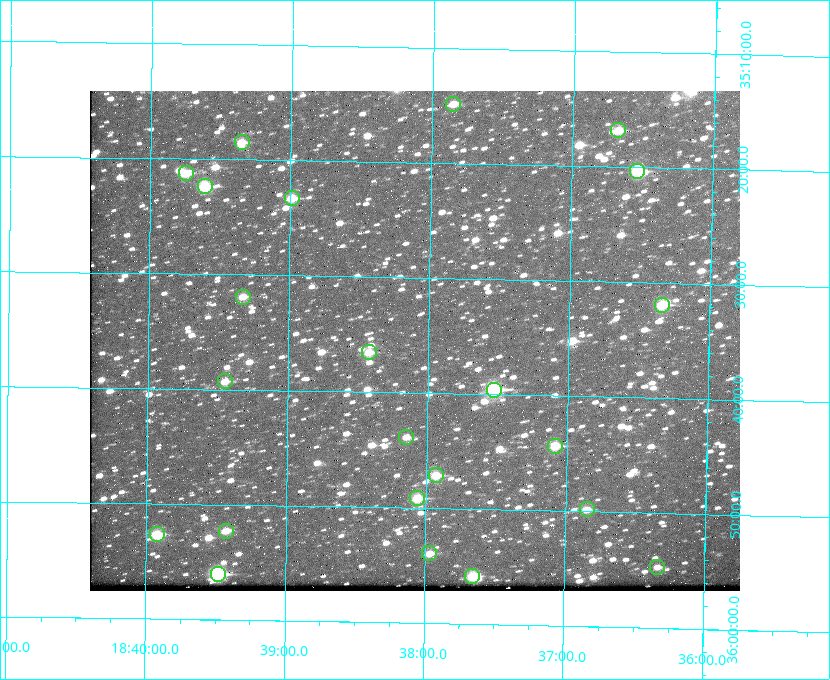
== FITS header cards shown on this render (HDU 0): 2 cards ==
NAXIS1  =                  650 / Width of table row in bytes
NAXIS2  =                  500 / Number of rows in table

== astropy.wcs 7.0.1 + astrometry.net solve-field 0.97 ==
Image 650 x 500 px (HDU 0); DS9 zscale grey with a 90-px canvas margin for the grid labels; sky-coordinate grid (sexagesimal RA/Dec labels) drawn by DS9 from the SOLVED WCS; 23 Tycho-2 reference stars matched to detected sources circled (green)
Header WCS: none
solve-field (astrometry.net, Tycho-2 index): SOLVED blind (the file carries no WCS)
Solved WCS: RA---TAN-SIP/DEC--TAN-SIP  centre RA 18:38:06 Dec +35:35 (279.52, +35.59 deg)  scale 5.22 arcsec/px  FOV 56.6' x 43.4'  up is +179 deg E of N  parity flipped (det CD > 0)
(file carries no celestial WCS; the grid is the blind solution)
Tycho-2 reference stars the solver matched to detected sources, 23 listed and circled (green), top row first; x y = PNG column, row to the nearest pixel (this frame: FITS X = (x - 90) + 1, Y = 500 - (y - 91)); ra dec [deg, ICRS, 3 dp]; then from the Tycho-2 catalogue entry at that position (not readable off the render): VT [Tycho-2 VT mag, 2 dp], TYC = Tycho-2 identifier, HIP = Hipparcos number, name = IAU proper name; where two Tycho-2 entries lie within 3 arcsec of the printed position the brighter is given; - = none
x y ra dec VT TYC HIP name
453 104 279.462 +35.247 10.59 2645-881-1 - -
618 130 279.169 +35.281 10.53 2645-756-1 - -
242 142 279.838 +35.309 10.90 2645-842-1 - -
637 171 279.134 +35.339 9.91 2645-980-1 - -
186 173 279.936 +35.355 10.62 2645-481-1 - -
205 186 279.902 +35.373 9.13 2645-567-1 - -
292 198 279.747 +35.388 10.29 2645-648-1 - -
243 297 279.832 +35.532 10.61 2645-711-1 - -
662 305 279.085 +35.532 9.84 2645-710-1 - -
369 352 279.606 +35.610 10.50 2645-565-1 - -
225 381 279.862 +35.655 10.83 2649-120-1 - -
494 390 279.382 +35.660 8.88 2649-136-1 91311 -
406 437 279.537 +35.731 11.00 2649-31-1 - -
555 446 279.271 +35.739 10.27 2649-22-1 - -
436 475 279.483 +35.786 9.96 2649-1276-1 - -
417 498 279.516 +35.819 10.07 2649-1464-1 - -
587 509 279.212 +35.831 10.99 2649-1529-1 - -
226 531 279.857 +35.871 10.88 2649-1588-1 - -
157 534 279.981 +35.878 10.88 2649-1568-1 - -
429 553 279.492 +35.899 10.86 2649-1492-1 - -
657 567 279.083 +35.912 11.42 2649-1448-1 - -
218 574 279.871 +35.934 9.15 2649-1364-1 91485 -
472 576 279.414 +35.931 10.32 2649-1381-1 - -